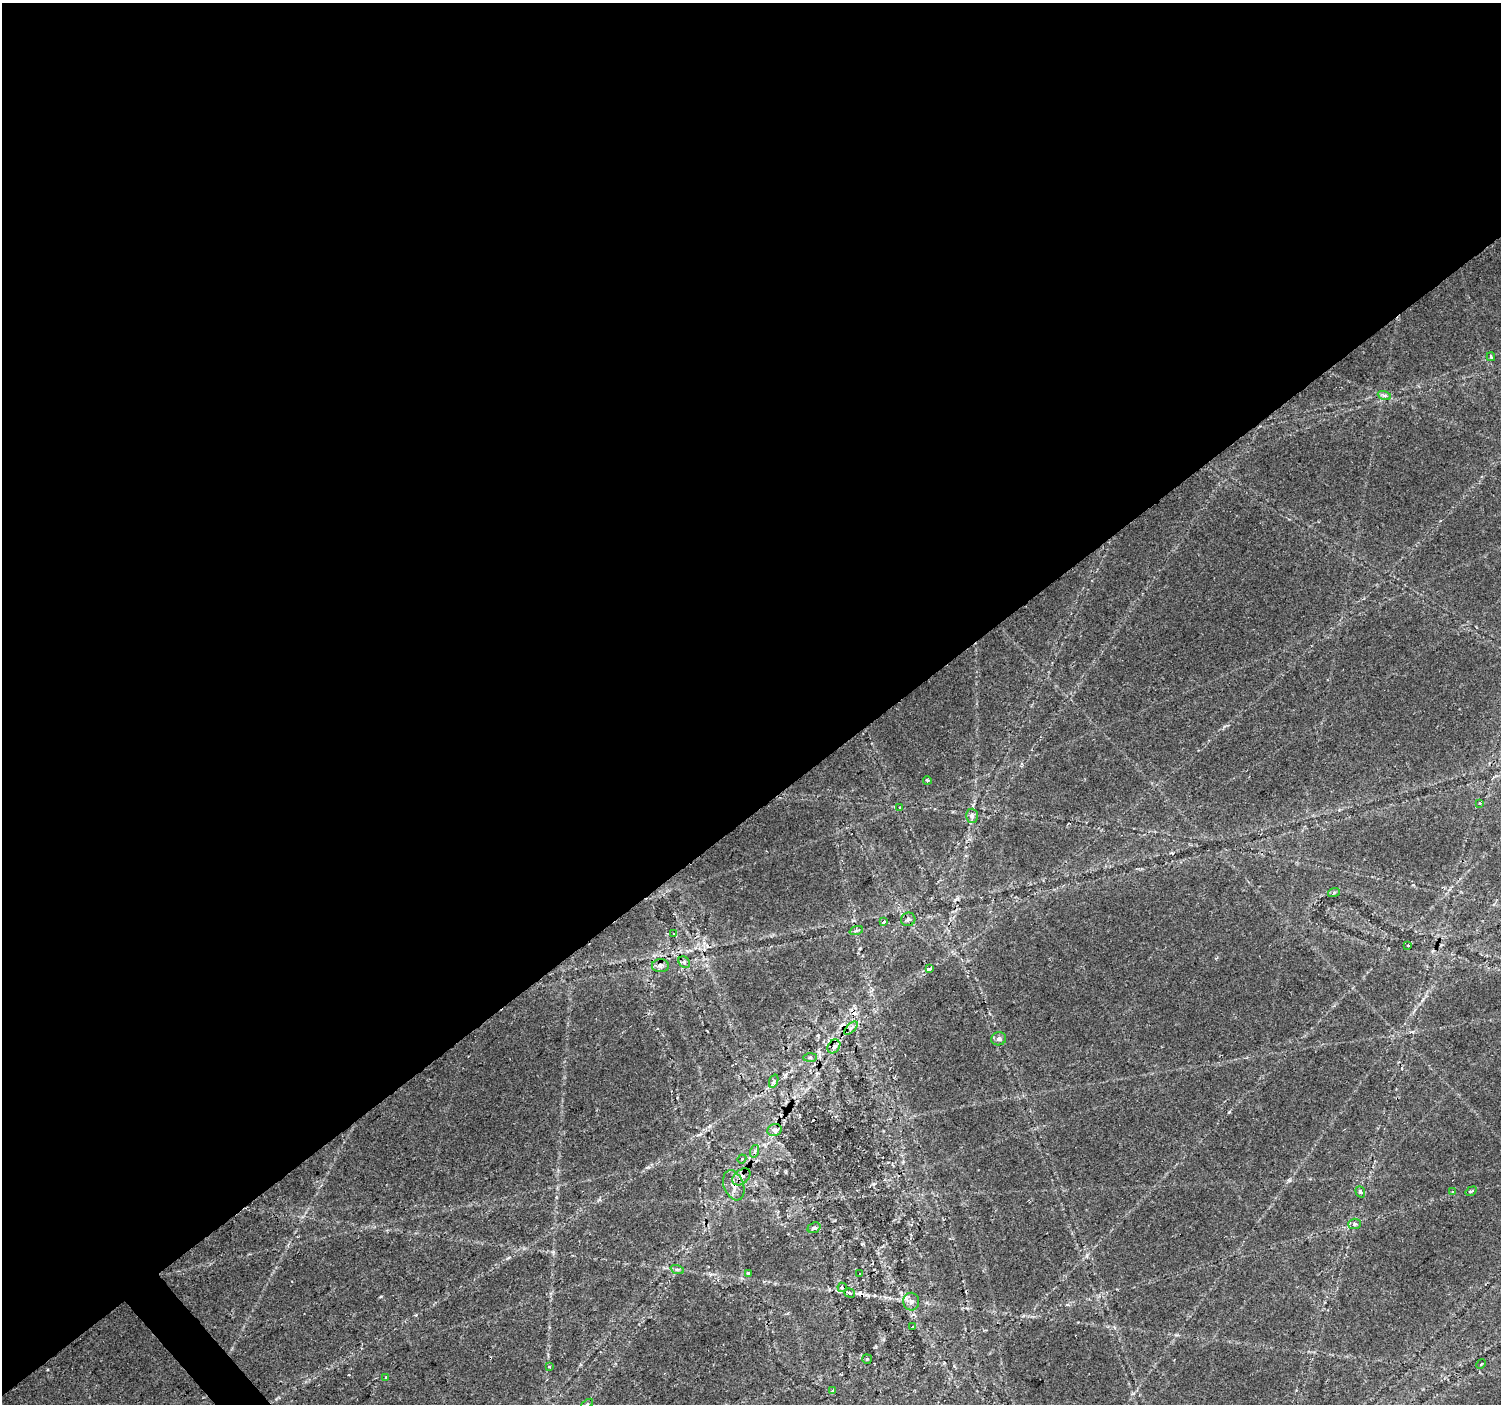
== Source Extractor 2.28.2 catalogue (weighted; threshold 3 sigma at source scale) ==
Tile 2 of 4 x 4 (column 2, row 1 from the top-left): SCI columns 1506-3004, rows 4411-5812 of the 6001 x 5954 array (HDU 1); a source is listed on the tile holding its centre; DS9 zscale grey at full resolution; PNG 1503 x 1406 px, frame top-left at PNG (2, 3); each listed source drawn as its Kron ellipse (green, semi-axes under 4 px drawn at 4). Shown black and unused: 58% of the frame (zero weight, under 2 of 3 exposures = <1% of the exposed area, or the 3 px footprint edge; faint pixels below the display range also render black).
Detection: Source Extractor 2.28.2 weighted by HDU 2 'WHT'; one run over the whole footprint, this tile lists its part. Background 0.0351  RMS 0.0034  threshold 0.0151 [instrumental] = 3 sigma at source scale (4.5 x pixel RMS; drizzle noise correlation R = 1.50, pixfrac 1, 0.0396/0.0396 arcsec/px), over >= 5 px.
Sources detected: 53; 10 cosmic-ray / hot-pixel residue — neither listed nor drawn; the other 43 listed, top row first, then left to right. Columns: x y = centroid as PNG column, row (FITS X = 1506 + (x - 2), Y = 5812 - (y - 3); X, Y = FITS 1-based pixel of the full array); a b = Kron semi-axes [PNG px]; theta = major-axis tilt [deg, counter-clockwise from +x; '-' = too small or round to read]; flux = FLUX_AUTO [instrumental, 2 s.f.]
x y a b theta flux
1491 357 4 3 - 0.47
1384 395 7 4 -19 0.76
927 780 4 3 - 0.66
1480 803 4 2 - 0.31
900 808 3 2 - 0.34
972 816 7 6 - 0.99
1334 892 6 4 19 0.43
908 919 7 6 - 1
884 921 4 3 - 1.1
856 931 7 4 20 0.57
674 934 4 4 - 0.41
1408 946 3 3 - 0.68
684 962 6 5 - 0.75
660 966 8 6 -1 1.3
930 969 4 3 - 87
851 1028 8 4 44 0.93
999 1039 7 6 - 1.2
834 1046 7 6 - 1.6
810 1057 7 4 1 0.65
774 1081 7 4 70 0.63
775 1130 7 6 - 2.1
755 1151 6 4 72 0.64
742 1159 4 4 - 0.44
741 1177 10 7 40 2.3
734 1185 15 10 -70 3
1471 1191 6 3 35 0.43
1360 1192 6 4 -69 0.55
1452 1192 4 3 - 0.43
1354 1224 6 5 - 0.73
814 1228 7 5 20 0.76
677 1269 7 4 -18 0.68
748 1273 3 3 - 0.64
860 1274 2 2 - 0.31
842 1287 4 4 - 1.1
850 1293 5 4 - 0.84
911 1302 9 8 - 1.5
912 1327 2 2 - 0.38
867 1359 5 4 - 0.42
1481 1364 5 4 - 0.38
549 1367 3 3 - 0.88
386 1377 4 3 - 0.44
833 1391 3 3 - 3.2
587 1404 7 3 37 0.49
Overlapping masked pixels (flux is a lower limit): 2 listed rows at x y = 834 1046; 734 1185
Isophote crosses this tile's border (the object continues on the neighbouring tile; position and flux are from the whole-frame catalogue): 1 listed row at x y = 587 1404
Unlisted compact peaks at least as high as the median listed source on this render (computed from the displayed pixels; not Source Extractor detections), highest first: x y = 381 1296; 1289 1181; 1229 1112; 873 1184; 1087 1255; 508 1258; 1413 885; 648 1167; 1176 1335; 967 1308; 883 1339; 876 1347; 1224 726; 416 1315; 862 1244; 47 1369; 1423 999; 599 1199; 710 1126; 710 1274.